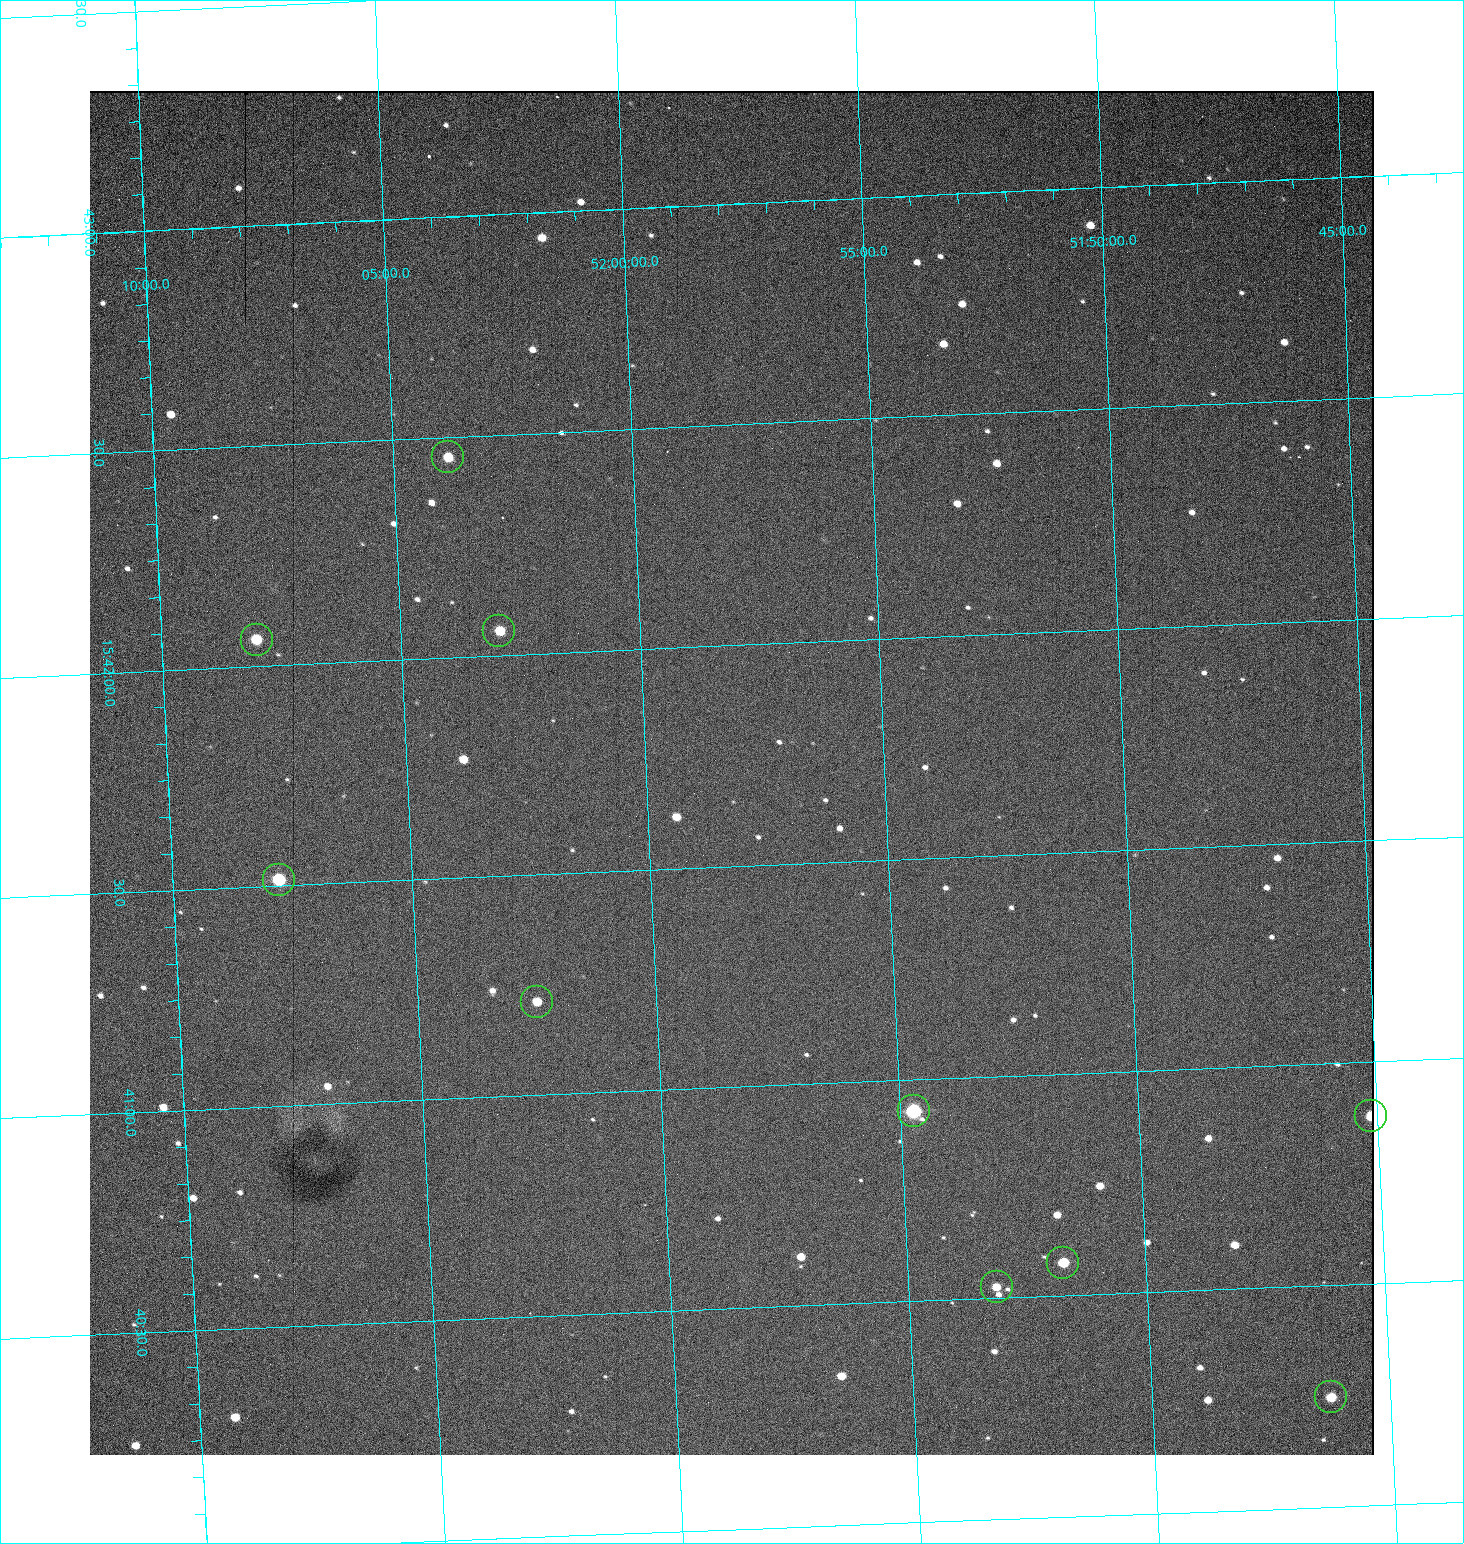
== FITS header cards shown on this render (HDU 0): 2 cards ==
NAXIS1  =                 1284 / length of data axis 1
NAXIS2  =                 1364 / length of data axis 2

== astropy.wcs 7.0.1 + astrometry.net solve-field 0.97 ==
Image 1284 x 1364 px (HDU 0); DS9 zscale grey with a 90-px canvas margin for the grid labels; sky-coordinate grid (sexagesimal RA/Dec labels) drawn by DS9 from the SOLVED WCS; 10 Tycho-2 reference stars matched to detected sources circled (green)
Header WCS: RA---TAN/DEC--TAN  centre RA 15:41:43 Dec +51:58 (235.43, +51.97 deg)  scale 1.26 arcsec/px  FOV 26.9' x 28.5'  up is +93 deg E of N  parity flipped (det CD > 0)
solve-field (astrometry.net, Tycho-2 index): VERIFIED the header's WCS against the Tycho-2 star catalogue (10 matches, 0 conflicts) and refined it, rather than solving blind
Solved WCS: RA---TAN-SIP/DEC--TAN-SIP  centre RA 15:41:43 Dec +51:58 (235.43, +51.97 deg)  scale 1.26 arcsec/px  FOV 26.9' x 28.6'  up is +93 deg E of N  parity flipped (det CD > 0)
The solver's refit moves the header's centre by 1.2 arcsec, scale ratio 1.001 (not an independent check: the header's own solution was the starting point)
Tycho-2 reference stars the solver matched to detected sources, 10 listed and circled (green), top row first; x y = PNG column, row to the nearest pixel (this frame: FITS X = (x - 90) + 1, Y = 1364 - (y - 91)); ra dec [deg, ICRS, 3 dp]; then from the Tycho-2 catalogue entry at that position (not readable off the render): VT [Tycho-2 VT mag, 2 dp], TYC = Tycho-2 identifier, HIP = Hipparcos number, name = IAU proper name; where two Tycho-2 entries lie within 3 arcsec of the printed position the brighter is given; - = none
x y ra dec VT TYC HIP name
448 457 235.614 +52.064 11.61 3489-1132-1 - -
499 631 235.514 +52.049 11.19 3489-1407-1 - -
257 640 235.515 +52.133 11.12 3489-1380-1 - -
279 880 235.378 +52.130 9.31 3489-1322-1 76850 -
537 1002 235.303 +52.042 11.52 3489-958-1 - -
914 1111 235.232 +51.912 9.59 3489-824-1 - -
1371 1116 235.219 +51.752 10.98 3489-1435-1 - -
1063 1263 235.143 +51.862 10.97 3489-1016-1 - -
997 1287 235.131 +51.886 12.29 3489-908-1 - -
1331 1397 235.062 +51.771 11.53 3489-1453-1 - -